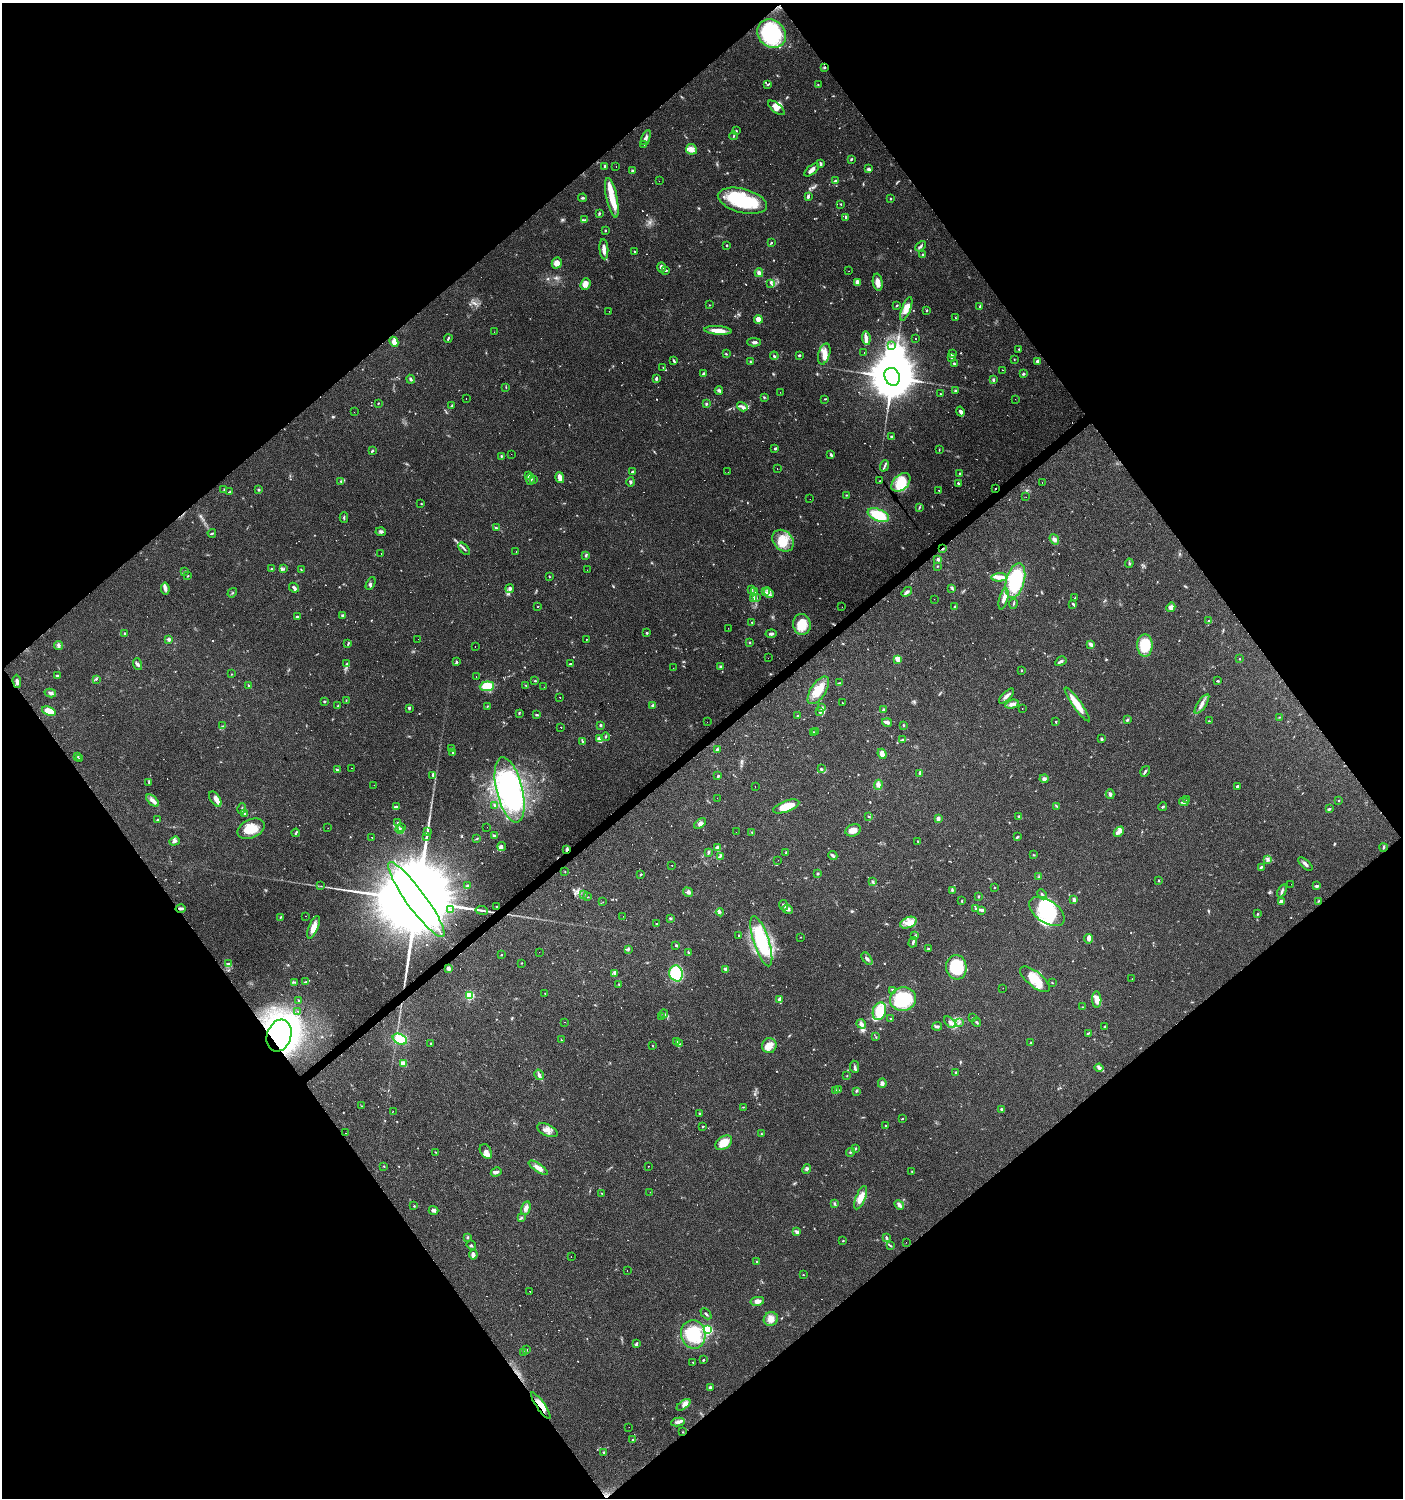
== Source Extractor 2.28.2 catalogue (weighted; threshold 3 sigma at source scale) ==
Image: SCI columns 197-5797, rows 1-5982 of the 5931 x 5985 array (HDU 1 of 3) = the unmasked area's bounding box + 8 px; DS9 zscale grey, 4 x 4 block average (1 PNG px = mean of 4 x 4 image px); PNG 1405 x 1500 px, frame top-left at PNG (2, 3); each listed source drawn as its Kron ellipse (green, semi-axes under 4 px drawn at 4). Shown black and unused: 50% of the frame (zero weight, under 2 of 3 exposures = <1% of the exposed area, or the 3 px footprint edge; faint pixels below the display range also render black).
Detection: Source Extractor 2.28.2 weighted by HDU 2 'WHT'. Background 0.0612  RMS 0.0057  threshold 0.0255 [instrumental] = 3 sigma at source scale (4.5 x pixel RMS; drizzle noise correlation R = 1.50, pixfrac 1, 0.0396/0.0396 arcsec/px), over >= 5 px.
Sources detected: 796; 3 too faint to see at this stretch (4 x 4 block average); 4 inside a brighter object's white glare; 66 cosmic-ray / hot-pixel residue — neither listed nor drawn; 10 coinciding with a brighter row at this scale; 62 inside a brighter listed object's ellipse — not listed separately; of the other 651, all 500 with FLUX_AUTO >= 1.42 (the completeness limit of this list) listed and drawn (151 fainter detections not listed), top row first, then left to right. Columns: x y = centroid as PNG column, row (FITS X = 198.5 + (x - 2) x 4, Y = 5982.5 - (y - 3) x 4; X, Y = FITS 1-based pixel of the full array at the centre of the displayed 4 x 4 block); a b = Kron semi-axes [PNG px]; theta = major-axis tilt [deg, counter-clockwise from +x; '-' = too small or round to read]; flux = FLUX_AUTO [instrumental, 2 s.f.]
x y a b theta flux
772 34 15 13 -45 320
824 67 3 2 - 3.9
818 84 2 2 - 1.5
768 85 2 2 - 2.4
776 108 10 4 -40 24
736 131 2 2 - 3.2
733 136 4 2 - 3.5
646 138 8 2 67 8
644 145 2 2 - 4.7
691 149 5 5 - 16
851 159 3 2 - 3.4
821 164 4 2 - 7.6
605 166 3 2 - 7.8
616 167 2 2 - 3
869 169 3 2 - 8.9
812 170 9 3 41 20
632 171 3 2 - 6.3
659 181 2 2 - 1.7
836 181 4 3 - 7
808 196 3 2 - 6.8
583 198 4 2 - 5.6
612 198 20 5 -78 63
891 199 2 2 - 3.3
742 201 25 12 -14 230
841 204 2 2 - 2.2
599 214 3 2 - 4.1
846 217 3 2 - 6.9
585 220 3 2 - 4.9
605 230 2 2 - 2.5
771 242 3 2 - 3.5
727 245 2 2 - 4.5
921 246 6 2 46 7
604 249 10 3 -85 26
635 252 2 2 - 2.1
922 254 2 2 - 2.6
557 263 5 5 - 24
662 267 5 3 - 9.4
666 270 4 2 - 2.4
849 271 2 2 - 4.5
759 273 4 3 - 11
858 282 3 3 - 19
878 282 8 5 -80 24
771 283 3 2 - 5.1
586 284 6 5 - 21
709 305 2 2 - 1.8
897 305 3 2 - 2.5
980 307 3 2 - 5.9
906 309 12 4 69 33
927 310 3 2 - 2.7
609 311 2 2 - 2.8
956 318 3 2 - 2
758 319 4 3 - 28
718 330 14 3 -4 36
494 332 2 2 - 4.1
448 338 4 2 - 5.3
866 338 7 4 -83 14
915 339 2 2 - 1.6
394 342 5 3 - 19
754 342 7 2 -1 7
891 345 2 2 - 2.7
1019 349 2 2 - 2.2
864 352 2 2 - 5.2
726 354 3 2 - 2.4
824 354 11 5 74 27
952 354 4 2 - 3.8
799 355 3 2 - 4.1
774 356 4 2 - 5
951 358 3 2 - 3
1014 359 2 2 - 1.5
674 361 3 2 - 6.1
1037 361 2 2 - 11
750 362 3 2 - 2.9
954 364 3 2 - 3.9
663 368 2 2 - 1.6
1002 370 2 2 - 1.7
704 374 4 3 - 4.8
1023 374 3 2 - 5.5
892 377 9 7 -66 25000
656 378 3 3 - 5.4
411 379 4 3 - 6.2
993 380 3 2 - 6.3
506 387 2 2 - 1.4
719 390 4 3 - 5.9
955 391 2 2 - 4.2
780 392 2 2 - 3.4
940 394 2 2 - 1.9
764 397 3 2 - 2.9
466 399 2 2 - 2.8
825 399 2 2 - 2.4
1015 399 2 2 - 1.5
378 403 2 2 - 2.6
706 404 3 2 - 3.7
452 405 3 2 - 3.4
742 407 5 3 - 9.3
354 412 2 2 - 2.6
960 412 5 3 - 11
891 437 2 2 - 4.8
775 449 2 2 - 5
939 449 2 2 - 1.5
372 451 4 2 - 3.7
511 454 2 2 - 1.5
831 454 4 3 - 5.5
501 456 3 2 - 3.8
884 466 6 2 69 6.1
777 468 2 2 - 3.5
632 472 3 2 - 3.3
728 472 2 2 - 2
960 474 2 2 - 4.4
529 476 3 2 - 4.6
560 477 6 3 -76 25
530 479 6 2 78 6.6
533 479 2 2 - 1.5
341 481 3 3 - 4.5
880 481 2 2 - 2.3
631 482 5 2 - 5.9
901 482 11 7 45 85
958 483 2 2 - 4.2
1042 483 2 2 - 6.8
995 489 2 2 - 1.7
224 490 2 2 - 1.7
259 490 3 2 - 4.1
939 490 2 2 - 19
229 492 4 2 - 3.8
846 495 2 2 - 1.9
1026 497 2 2 - 1.8
810 499 2 2 - 4.2
421 503 2 2 - 1.9
919 507 4 2 - 3.8
878 515 11 5 -23 110
344 518 5 2 - 4.4
496 528 4 2 - 6
381 532 5 3 - 7
212 533 4 2 - 3.8
1054 539 5 4 - 9.9
783 541 12 9 -46 64
464 549 7 2 -49 5.6
942 549 3 2 - 3.2
516 552 2 2 - 6.9
381 554 2 2 - 1.9
586 555 3 2 - 4.9
938 559 3 3 - 7.8
1129 563 4 2 - 3.7
937 566 2 2 - 1.7
272 569 2 2 - 2.2
283 569 4 2 - 5
301 570 3 2 - 2.3
587 570 2 2 - 1.6
185 572 3 2 - 2.5
188 576 2 2 - 1.9
549 576 3 2 - 2.2
999 577 7 4 3 17
1015 581 18 9 75 250
371 583 7 3 62 6.9
294 588 5 3 - 8.1
952 588 3 2 - 3.8
165 589 6 4 -84 11
510 589 4 3 - 12
751 589 3 2 - 3.2
755 592 3 2 - 3
765 592 2 2 - 3.8
907 592 6 3 39 11
232 593 5 2 - 2.7
769 593 5 2 - 8.9
756 597 2 2 - 2.9
1075 598 3 2 - 3.2
754 599 3 2 - 4.7
934 599 2 2 - 1.7
1004 599 11 3 75 15
1013 604 5 2 - 3.5
1073 604 3 2 - 4
538 606 2 2 - 2
842 607 2 2 - 1.6
955 607 3 2 - 7.9
1171 607 5 4 - 17
343 615 4 3 - 4.5
297 617 2 2 - 4.8
1209 621 3 3 - 4
752 622 2 2 - 1.6
802 624 10 9 - 66
728 628 2 2 - 1.6
124 633 3 2 - 2.2
647 633 3 2 - 4
771 634 5 3 - 8.9
169 639 2 2 - 17
418 639 2 2 - 2.4
586 639 2 2 - 3.1
750 643 3 2 - 2.3
348 644 3 2 - 2.9
1091 644 4 3 - 10
58 645 4 3 - 7.3
1145 645 11 7 -89 110
475 646 2 2 - 1.6
768 658 2 2 - 7.7
898 659 4 4 - 25
1240 659 2 2 - 2.1
457 661 3 2 - 3.2
1061 661 6 2 31 8.6
347 663 2 2 - 2.1
137 664 6 3 -71 7.6
571 664 3 2 - 5.8
720 666 3 2 - 3.3
673 668 2 2 - 2.6
1022 670 2 2 - 3.3
231 674 2 2 - 1.5
57 676 3 2 - 3.6
476 676 2 2 - 3.8
96 679 3 2 - 2.9
17 681 6 3 -85 11
535 681 3 2 - 2.1
1217 681 3 2 - 3
839 683 3 2 - 2.8
526 685 2 2 - 1.6
249 686 3 2 - 2.5
487 686 7 4 6 79
544 687 2 2 - 1.7
818 690 16 7 57 65
50 693 6 3 -13 8.5
1006 696 10 3 45 15
560 697 2 2 - 3.4
346 700 2 2 - 1.5
325 701 2 2 - 9.3
842 703 2 2 - 6.3
1012 704 7 3 16 11
1077 704 21 4 -55 51
1202 704 11 3 56 16
653 705 4 3 - 5.9
338 706 3 2 - 3.4
487 706 3 2 - 1.9
822 707 3 2 - 2.5
409 708 2 2 - 6.8
1022 708 2 2 - 2.6
884 710 3 3 - 6
49 711 7 3 -19 64
820 712 4 3 - 6.5
519 713 4 2 - 3.4
537 715 3 2 - 4
798 716 2 2 - 8.2
1280 717 2 2 - 1.4
1128 719 3 2 - 3.3
1209 721 2 2 - 1.6
707 722 2 2 - 2.8
887 722 5 2 - 12
1056 722 2 2 - 3.2
601 725 2 2 - 6.5
903 725 3 2 - 1.9
222 726 3 2 - 3.3
561 727 2 2 - 2.7
816 731 2 2 - 1.7
813 732 2 2 - 1.5
606 737 4 2 - 2.8
599 738 4 4 - 11
1102 739 4 3 - 4.6
902 740 4 2 - 3.3
583 741 3 2 - 2.9
452 749 3 2 - 5.5
717 749 3 2 - 4.9
453 753 3 2 - 4.4
882 754 5 3 - 18
78 757 2 2 - 1.9
80 758 3 2 - 1.5
352 768 2 2 - 5.1
821 769 3 2 - 4
337 770 3 2 - 5.1
1145 771 6 2 57 6.3
920 773 4 3 - 4.8
433 775 3 2 - 4.6
718 776 3 2 - 4.1
1044 779 4 3 - 11
149 783 3 2 - 3.4
374 785 2 2 - 3.5
878 785 5 4 - 13
755 786 2 2 - 6.1
1238 786 4 2 - 4.9
510 790 33 13 -76 430
1110 794 5 3 - 7.6
717 798 2 2 - 4.8
215 799 8 4 -56 15
1186 799 2 2 - 2.7
1339 800 2 2 - 1.7
153 801 8 4 -41 14
1184 802 5 3 - 8.4
494 805 2 2 - 3
786 806 14 5 19 66
1057 806 4 2 - 3.1
397 807 3 2 - 3.1
1163 807 4 2 - 4.2
242 809 5 2 - 4.7
1329 809 4 2 - 4
245 814 2 2 - 3.9
869 816 3 2 - 3.5
1018 816 4 2 - 3
938 818 3 3 - 12
157 820 3 2 - 2.7
398 822 2 2 - 1.9
700 823 7 4 37 12
487 827 2 2 - 2.3
328 828 2 2 - 6.8
401 828 3 2 - 4.1
251 829 14 9 25 59
400 830 4 2 - 6.1
853 830 8 6 22 21
427 831 4 2 - 4.4
736 832 2 2 - 2.7
1119 832 6 4 46 15
296 833 4 2 - 4
752 833 2 2 - 1.9
426 836 3 2 - 5
494 836 2 2 - 6.1
372 837 2 2 - 2.4
1017 837 4 2 - 4.4
476 839 2 2 - 1.9
175 841 5 3 - 6.4
918 841 2 2 - 2.3
502 847 4 3 - 5.6
717 847 3 3 - 6.6
1383 847 4 2 - 3.8
567 849 4 3 - 6.3
709 852 3 2 - 3.4
786 853 2 2 - 2
1034 855 3 2 - 2.4
720 856 3 2 - 3.2
833 856 5 2 - 7.3
1267 859 2 2 - 2.4
778 860 2 2 - 13
1305 864 9 3 -43 11
672 866 2 2 - 2.4
1261 867 4 2 - 4.8
565 872 2 2 - 1.9
641 874 2 2 - 2.5
818 874 2 2 - 5.1
1039 877 3 2 - 3.3
1159 880 3 2 - 2.9
873 882 3 3 - 5.2
1291 884 2 2 - 2.4
321 886 2 2 - 16
467 886 3 2 - 4.1
1317 886 3 2 - 7.9
995 887 2 2 - 2.4
952 890 3 2 - 3.9
1282 891 7 2 61 6.3
688 892 5 4 - 9.2
1042 894 5 2 - 5.2
584 895 2 2 - 1.8
587 896 2 2 - 1.5
978 897 2 2 - 3.7
1074 899 4 2 - 11
416 900 46 9 -54 180000
962 901 3 2 - 2
1281 901 4 3 - 9.6
1319 901 3 2 - 2.3
603 902 2 2 - 1.8
783 905 5 3 - 7.6
497 907 2 2 - 2.4
181 908 5 2 - 9
788 909 5 3 - 11
976 909 3 2 - 4
450 910 3 3 - 3.8
482 910 6 2 -8 7.9
982 910 4 3 - 6.9
1047 911 20 11 -34 260
720 912 4 2 - 3.7
1258 914 3 2 - 2.9
305 916 2 2 - 2.6
623 916 2 2 - 4
280 917 2 2 - 2.3
670 918 3 2 - 2.9
656 923 2 2 - 1.7
908 923 9 5 21 26
313 927 12 4 67 33
739 935 3 2 - 2.3
915 936 2 2 - 2.1
801 937 2 2 - 1.6
1088 939 5 4 - 13
761 941 26 7 -72 220
913 942 5 2 - 6.4
676 945 3 2 - 4.9
628 949 4 2 - 4.6
928 949 3 2 - 4.4
539 952 2 2 - 6.8
688 952 3 2 - 4
501 955 2 2 - 2.7
867 959 7 3 -52 9.8
228 963 4 2 - 4.1
522 963 2 2 - 1.7
956 967 12 10 -83 190
448 968 3 3 - 11
725 969 2 2 - 25
676 973 8 6 -75 200
615 974 3 2 - 4.4
1035 979 18 7 -39 86
1132 979 2 2 - 2.5
295 982 3 2 - 2.3
305 982 4 2 - 2.5
1052 982 2 2 - 2.1
619 984 2 2 - 1.9
1003 988 2 2 - 5.3
893 990 3 2 - 4.2
545 994 3 2 - 1.5
470 996 2 2 - 200
779 999 4 3 - 11
903 999 13 12 - 260
1097 1000 8 4 -87 19
299 1001 3 2 - 2.3
1083 1007 2 2 - 1.5
298 1011 2 2 - 2.7
879 1011 9 6 73 91
664 1014 4 3 - 5.4
661 1017 2 2 - 2.7
972 1018 2 2 - 2.1
891 1019 2 2 - 1.9
564 1022 2 2 - 4
950 1022 7 2 -43 8
959 1022 2 2 - 2.4
977 1022 5 2 - 4.6
861 1024 5 4 - 13
937 1026 5 3 - 5.8
1105 1026 4 2 - 2.2
1088 1033 3 2 - 3
279 1035 16 12 71 1000
876 1037 2 2 - 2.2
400 1039 7 5 -25 82
561 1040 2 2 - 2.7
676 1042 4 2 - 4
431 1043 2 2 - 1.6
1031 1043 2 2 - 2
679 1044 2 2 - 1.5
653 1046 2 2 - 2
769 1046 7 7 - 26
404 1063 2 2 - 42
855 1067 6 2 -84 6.7
1099 1068 4 3 - 7.2
956 1072 3 2 - 2.9
539 1075 5 3 - 8.3
847 1076 2 2 - 1.8
882 1083 4 4 - 9
835 1090 3 2 - 3.2
838 1090 2 2 - 1.5
856 1091 3 3 - 3.5
362 1106 2 2 - 2.5
743 1107 2 2 - 1.8
1001 1109 3 2 - 4.4
393 1111 2 2 - 1.5
699 1113 2 2 - 2.2
902 1119 3 2 - 2
703 1126 2 2 - 2.4
886 1126 2 2 - 3
548 1130 11 5 -26 21
345 1133 2 2 - 5.3
761 1134 2 2 - 1.9
724 1143 9 6 35 55
855 1148 3 3 - 4.3
486 1151 8 5 -61 15
436 1152 2 2 - 1.6
850 1152 4 2 - 5.4
384 1166 2 2 - 1.9
648 1166 2 2 - 5.1
538 1168 11 4 -34 24
807 1169 5 3 - 5.9
912 1171 2 2 - 1.8
496 1172 5 3 - 7.9
650 1192 2 2 - 15
601 1193 3 2 - 2
861 1198 12 5 67 33
834 1204 3 2 - 3.6
899 1205 5 3 - 12
414 1206 2 2 - 2.7
526 1208 7 4 74 16
434 1210 5 4 - 9.5
522 1218 3 2 - 3.4
797 1232 3 3 - 9.2
468 1237 3 2 - 3.6
886 1237 4 3 - 4.3
843 1241 3 2 - 2
906 1242 2 2 - 8.5
471 1245 5 2 - 4.4
890 1245 2 2 - 2.2
473 1255 4 2 - 21
571 1257 2 2 - 2
757 1262 2 2 - 4.7
627 1271 2 2 - 3.7
803 1275 2 2 - 1.8
530 1291 2 2 - 3.5
757 1301 7 4 10 18
706 1314 6 2 -45 5.3
771 1319 7 7 - 23
708 1330 3 2 - 190
693 1334 14 12 -77 170
636 1344 3 2 - 3.9
526 1350 3 2 - 4.7
523 1352 2 2 - 1.7
703 1360 2 2 - 3.6
693 1362 2 2 - 1.5
710 1388 3 2 - 7.1
684 1405 8 4 36 15
541 1406 16 4 -55 35
678 1422 7 3 11 11
629 1427 2 2 - 3.5
683 1432 2 2 - 1.5
633 1440 2 2 - 3.3
604 1452 3 2 - 4.1
Overlapping masked pixels (flux is a lower limit): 8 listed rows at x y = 824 67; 995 489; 942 549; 567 849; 416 900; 181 908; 279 1035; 541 1406
Diffuse or blended objects may show on this block-average render without a row.